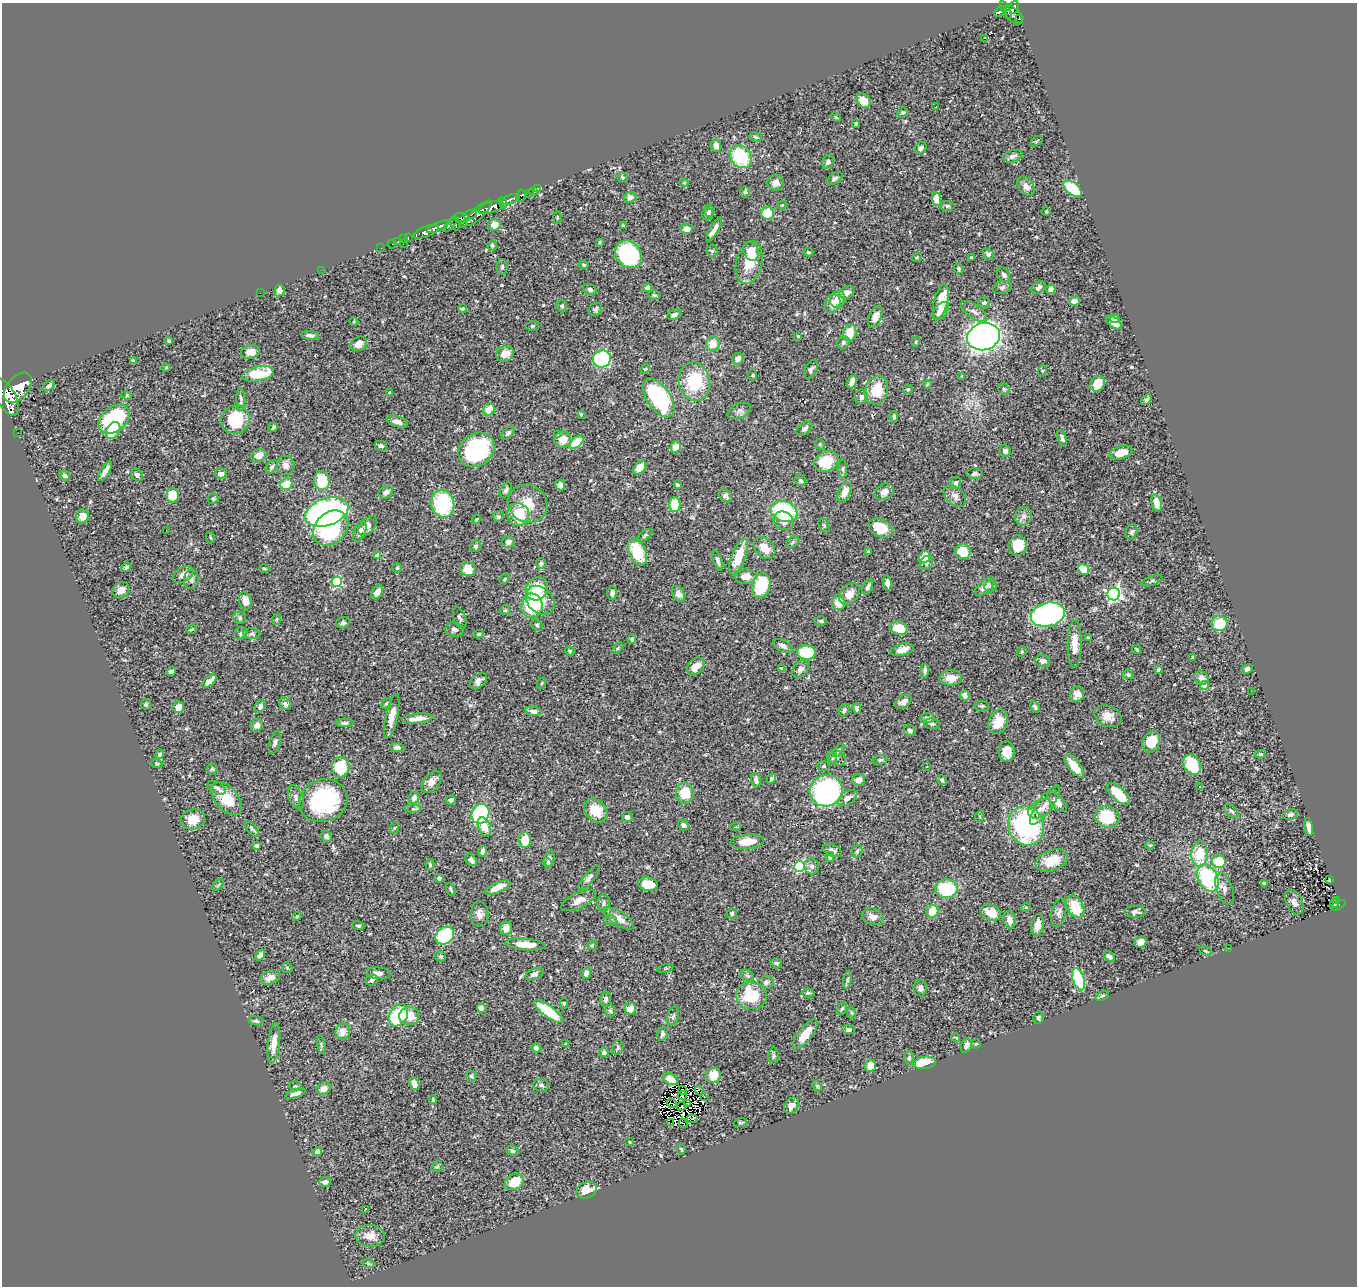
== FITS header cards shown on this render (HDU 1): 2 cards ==
NAXIS1  =                 1355
NAXIS2  =                 1284

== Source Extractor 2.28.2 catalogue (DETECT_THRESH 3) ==
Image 1355 x 1284 px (HDU 1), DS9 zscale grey, 1 PNG px = 1 image px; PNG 1359 x 1288 px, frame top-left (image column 1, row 1284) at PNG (2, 3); each listed source drawn as its Kron ellipse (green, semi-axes under 4 px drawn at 4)
Background 0.645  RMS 0.039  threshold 0.118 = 3 sigma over >= 5 px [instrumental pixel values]
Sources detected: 562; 4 with non-positive FLUX_AUTO (blend fragments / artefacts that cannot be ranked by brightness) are neither listed nor drawn; of the other 558, the 500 brightest by FLUX_AUTO listed and drawn (58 fainter detections omitted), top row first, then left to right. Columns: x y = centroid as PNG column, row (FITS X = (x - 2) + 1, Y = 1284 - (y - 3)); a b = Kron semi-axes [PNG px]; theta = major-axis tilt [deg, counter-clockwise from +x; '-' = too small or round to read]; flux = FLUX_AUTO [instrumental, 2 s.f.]
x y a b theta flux
1014 7 6 4 74 360
1006 10 10 4 -64 250
1000 11 7 4 28 160
1013 15 12 6 -45 390
1019 19 4 3 - 31
985 38 3 2 - 6.7
863 101 8 6 -46 31
936 107 3 2 - 2.4
903 112 5 5 - 4.9
836 117 5 3 - 2.6
856 123 3 2 - 3.2
756 137 6 4 -17 3.6
1036 141 7 3 35 3.2
716 146 6 5 - 17
921 148 6 5 - 7
1013 156 10 6 17 12
741 157 12 10 -52 140
828 162 7 5 62 7.1
622 177 5 5 - 3.9
834 178 9 5 33 6.3
684 183 4 3 - 2.4
775 183 8 7 - 16
1026 186 11 7 -52 15
1072 188 11 6 -39 140
537 189 3 3 - 52
533 192 3 2 - 13
745 192 5 4 - 4.1
529 193 3 2 - 83
521 196 6 4 82 220
630 197 6 5 - 12
510 199 10 4 22 1400
936 199 7 4 -82 20
503 203 6 4 -63 580
782 205 4 4 - 2.7
947 206 7 5 -2 5.4
491 207 13 5 18 2800
709 211 6 5 - 5
1046 211 4 4 - 2.6
479 213 17 5 44 930
767 213 6 6 - 55
470 214 7 3 17 300
708 214 6 5 - 6.1
461 218 7 5 -5 670
557 218 6 3 -90 2.6
455 223 7 4 -85 510
450 224 10 4 49 430
464 224 2 2 - 8.7
494 225 6 6 - 22
623 226 3 3 - 3.4
438 227 12 4 24 1100
687 229 6 5 - 16
714 229 13 4 60 14
426 232 13 5 20 1300
408 238 4 2 - 35
404 239 3 3 - 21
398 242 3 3 - 29
599 242 3 2 - 2.5
392 244 4 3 - 7.9
403 244 3 2 - 46
492 245 5 4 - 4.8
381 248 2 2 - 7
712 251 6 5 - 4.1
751 251 10 7 -65 38
808 252 5 3 - 4
628 254 15 12 -50 280
988 254 6 4 -39 6.9
917 257 5 3 - 2.8
971 257 3 2 - 2.5
749 263 21 13 76 61
584 265 5 4 - 3.1
502 267 8 5 89 5.7
959 269 5 4 - 4.2
321 270 2 2 - 36
1004 275 8 6 -59 9.2
1002 287 9 6 19 7.4
647 288 4 4 - 11
1038 288 7 5 37 11
590 289 7 5 -22 7.5
1051 289 5 4 - 11
279 290 6 5 - 18
260 293 2 2 - 2.8
847 293 8 5 24 17
654 295 6 4 -15 4.1
837 299 9 7 74 26
1074 301 6 4 11 13
941 302 18 7 76 65
984 303 6 5 - 7.1
833 304 10 7 70 20
562 306 6 5 - 4.9
463 309 4 4 - 3.7
595 309 7 6 - 6.2
940 311 10 6 54 30
974 311 15 6 -36 15
674 315 7 5 24 11
875 317 11 6 67 20
1115 319 5 4 - 8.2
354 321 4 4 - 2.5
1114 323 9 5 -37 22
532 326 6 5 - 4.3
850 333 9 6 85 42
310 335 9 4 -6 9.5
798 336 4 3 - 2.5
983 337 16 13 17 1800
169 341 3 3 - 2.8
843 342 6 5 - 6.3
916 342 5 4 - 2.6
359 344 8 7 - 26
713 344 7 7 - 30
251 352 9 7 14 21
505 354 9 7 26 28
602 359 9 8 - 310
738 359 6 5 - 15
134 361 4 3 - 4.8
166 368 4 4 - 3.1
645 369 5 4 - 3.2
811 369 10 6 63 7.5
1042 371 6 3 72 3.2
258 374 16 7 11 86
752 375 5 3 - 2.6
962 376 4 3 - 2.6
694 382 19 15 -80 130
852 382 7 4 67 14
927 384 4 3 - 3.1
1097 384 8 7 - 32
49 386 7 4 39 8.8
18 388 17 10 50 4500
908 389 5 4 - 4.2
1004 389 6 5 - 4.5
877 390 14 11 72 77
390 392 4 3 - 4.9
127 396 5 3 - 2.5
6 397 20 9 -63 4300
861 397 7 6 - 8.9
659 398 22 11 -56 310
241 399 11 4 -89 6.2
1146 399 6 4 43 6.7
489 410 6 5 - 42
739 411 12 7 25 10
581 414 4 3 - 2.6
894 416 5 3 - 4.7
114 419 18 12 39 230
235 420 15 14 - 110
397 422 11 5 -17 14
273 427 5 3 - 4.6
804 429 9 5 38 8.7
113 431 9 6 58 50
18 433 2 2 - 6.8
508 433 8 4 45 5.6
557 435 3 3 - 6.3
1062 438 8 4 -70 6.4
563 440 8 8 - 30
577 442 8 5 39 74
820 444 5 4 - 3.5
381 446 6 5 - 6.3
676 447 6 5 - 26
477 450 19 15 37 320
1005 451 6 5 - 8.4
1121 453 12 6 17 30
259 455 8 6 26 19
826 462 12 10 28 82
286 465 9 9 - 15
272 467 7 5 53 5.9
640 468 8 5 48 39
843 469 9 4 89 5.6
105 471 11 3 57 13
221 474 6 5 - 12
974 474 8 5 1 7.9
65 475 6 4 -29 6.5
137 475 6 5 - 12
801 480 6 5 - 5.8
322 481 9 8 - 85
956 483 6 5 - 9.3
286 484 6 5 - 59
560 485 5 5 - 16
677 485 4 3 - 5.4
506 490 9 5 61 6.2
386 492 7 6 - 10
844 492 10 6 65 25
884 492 9 7 31 19
172 495 7 6 - 43
725 496 7 6 - 8.1
955 496 13 8 -43 16
213 499 5 5 - 3.7
1157 503 9 5 -78 21
443 504 14 11 -77 200
528 504 20 18 -37 62
675 505 7 6 - 76
784 511 14 10 -20 200
327 512 22 13 19 910
518 515 11 11 - 77
82 516 7 6 - 24
498 516 5 5 - 5.6
1024 516 9 8 - 13
476 519 5 4 - 3.7
784 521 10 9 - 19
824 525 7 5 -63 4.7
368 526 11 7 47 13
331 528 20 15 44 210
880 528 12 8 -26 51
166 530 2 2 - 16
360 531 11 6 70 15
1131 532 8 5 68 5.8
645 535 8 4 35 4.6
210 537 6 3 -71 2.6
508 542 6 6 - 9.6
793 542 7 5 37 4.8
476 546 6 5 - 5.1
1018 546 10 9 - 61
764 548 12 9 -48 36
637 552 14 8 -64 120
868 552 3 3 - 3.1
963 552 8 7 - 65
378 555 4 4 - 32
738 556 19 7 69 63
925 557 6 5 - 53
718 561 10 4 -73 8.6
926 563 7 6 - 8.7
541 564 5 5 - 6
126 567 5 4 - 6.2
397 568 5 5 - 3.1
264 569 5 3 - 3
468 569 7 7 - 33
1084 569 6 5 - 56
183 575 11 7 28 19
746 576 11 7 6 26
191 579 10 7 82 11
505 579 5 4 - 3.3
1152 581 11 4 19 6
337 582 5 5 - 210
887 583 7 4 -81 13
761 585 13 9 76 110
990 586 6 5 - 5.2
868 587 8 4 69 8.7
985 587 11 6 42 19
537 589 12 10 57 82
121 590 9 7 27 21
377 592 7 5 60 16
612 593 7 4 -86 8.8
678 594 8 5 -58 14
849 594 12 8 48 24
1114 594 6 6 - 640
245 600 9 6 -76 30
540 600 16 12 -44 54
838 603 8 6 -80 36
532 606 12 10 87 110
505 610 5 5 - 3
1048 615 17 12 13 580
240 618 6 5 - 5.8
460 618 12 6 -72 7.3
277 619 6 3 71 3.1
820 621 6 4 -1 5.1
343 623 7 5 16 6.3
1220 624 8 7 - 75
537 625 7 5 -45 5.1
899 628 9 6 -18 49
191 629 5 3 - 3.2
454 629 9 7 -14 10
241 633 6 6 - 4.9
252 634 8 5 -7 5.7
479 634 5 4 - 3.1
1088 638 4 3 - 3.3
632 639 5 4 - 4.8
1075 644 24 7 89 33
783 646 10 5 -24 11
618 648 6 4 45 3.4
1137 649 4 3 - 3.3
902 650 12 5 14 26
570 651 5 4 - 3.6
806 652 9 7 -5 110
1022 652 5 4 - 3.7
1192 658 4 3 - 3.6
1042 661 7 6 - 11
696 666 10 7 45 29
781 668 4 3 - 2.7
801 669 10 7 47 14
1247 669 6 4 24 8.1
1158 670 4 4 - 3.9
925 671 7 4 84 6.7
171 672 5 4 - 6.2
1128 674 5 4 - 4.9
951 678 11 7 0 30
1201 678 7 6 - 15
209 681 8 4 39 23
478 681 10 6 40 12
542 683 6 3 71 2.7
1204 685 4 4 - 49
1251 691 2 2 - 4
1077 694 8 7 - 22
965 695 5 5 - 14
903 702 9 6 33 18
386 703 6 3 45 4
146 704 5 5 - 5
285 704 7 5 -46 8.2
260 706 7 5 63 9.3
982 706 7 5 -7 5.6
178 707 6 5 - 27
1035 707 6 4 -66 5.1
857 708 5 4 - 7.6
844 710 6 5 - 6.5
533 711 8 4 -12 11
392 716 22 6 77 31
1108 716 14 10 -24 26
417 718 15 5 6 25
927 718 7 4 2 6.8
998 722 12 9 68 39
344 723 9 4 -1 7
932 724 8 5 -8 6.8
257 725 7 6 - 13
910 730 6 5 - 6
1151 742 11 8 67 61
275 743 12 5 72 9.1
397 748 7 4 -3 8.5
839 750 7 4 50 4.6
1007 751 10 8 -88 32
160 754 5 3 - 5.9
1261 754 5 4 - 4.1
832 758 5 3 - 2.9
837 758 10 7 -25 9.7
880 760 8 4 13 4.8
157 764 6 3 -19 2.5
1192 765 11 8 -58 130
824 766 6 5 - 4.1
927 766 3 3 - 4.5
1074 766 14 6 -52 50
341 767 10 9 - 110
212 769 5 5 - 4.1
771 779 5 4 - 6.2
756 780 7 4 -76 11
858 780 7 6 - 18
942 780 5 4 - 6.4
432 782 12 7 50 22
1200 787 3 3 - 4.3
217 788 10 6 -25 7.6
826 791 16 15 - 560
685 793 10 9 - 57
1118 794 15 6 -44 71
296 797 12 7 -65 12
414 798 6 5 - 12
848 798 11 6 35 17
227 799 19 11 -50 70
451 800 5 4 - 6.5
323 801 24 21 22 300
1057 802 13 6 -47 24
1045 805 23 7 55 26
413 809 8 4 1 4.1
1040 809 13 8 30 20
596 811 13 10 -44 65
1231 811 9 5 -44 6.9
480 814 10 8 64 250
1290 815 7 5 14 8.4
980 816 6 3 71 3
627 817 5 5 - 8.1
1107 817 12 10 -15 110
193 819 12 10 17 43
683 825 6 5 - 7.5
1026 826 20 17 -69 440
484 827 10 6 -69 32
736 827 5 2 - 2.6
1309 827 9 4 -80 15
394 828 6 4 70 3.3
252 829 9 4 -51 5.3
326 836 6 5 - 9
525 840 7 6 - 53
747 842 17 7 6 36
1150 845 4 4 - 2.8
257 846 4 3 - 11
832 850 10 5 -23 9
482 851 5 4 - 9.4
857 851 7 5 69 5.7
1200 854 12 8 87 88
830 857 5 4 - 9
549 859 8 5 79 8.5
471 860 7 4 -49 7.9
1052 860 17 10 19 57
1219 862 7 6 - 75
548 863 5 4 - 3.8
430 865 6 4 -85 4.6
812 866 8 7 - 10
800 867 5 5 - 260
439 878 4 4 - 4.8
589 878 15 5 50 9.6
1208 878 14 9 -63 260
1329 880 3 2 - 2.6
1264 883 4 3 - 3.7
648 884 10 6 -9 44
218 885 7 4 45 4.3
497 888 14 5 25 26
451 889 6 2 -62 3.9
946 889 11 9 -4 140
1225 889 17 8 -72 16
579 900 18 8 25 22
1336 900 3 2 - 7.5
1294 902 13 8 -64 12
603 903 9 6 86 8.2
1334 904 5 2 - 9.7
1338 905 8 3 26 39
1026 907 5 3 - 2.7
1075 907 12 8 -61 76
932 911 6 6 - 47
1135 912 10 6 -4 10
991 913 10 7 -23 46
1059 913 14 7 78 13
479 914 13 9 88 15
732 914 5 5 - 6.1
297 916 5 4 - 2.9
873 917 11 8 -16 20
619 918 18 7 -33 27
610 920 6 5 - 3.7
1009 920 9 6 -76 19
1037 925 11 6 80 21
358 926 6 4 -10 3.4
506 928 6 6 - 25
445 936 10 8 38 190
1141 942 6 5 - 18
525 944 20 5 -4 39
592 945 5 4 - 5
1228 948 3 2 - 7.3
1206 951 6 3 -27 2.8
260 955 6 4 54 11
441 956 5 5 - 4.3
1109 956 6 4 -33 10
776 963 6 5 - 5.1
287 968 6 5 - 3.5
665 968 8 3 13 3
378 973 13 6 -5 13
534 974 9 5 26 10
586 974 5 4 - 11
747 976 7 5 -40 6.2
270 977 10 6 19 22
1079 979 11 5 -71 190
372 980 6 5 - 6.4
847 980 9 4 79 5
766 982 7 7 - 8.1
920 988 8 6 88 9.4
808 993 6 4 0 4.4
751 996 15 13 -9 110
1102 996 7 4 23 6.1
606 999 7 5 81 9
564 1003 5 4 - 3.8
481 1008 5 4 - 13
842 1008 7 4 61 4.8
630 1009 6 5 - 32
548 1011 17 5 -36 130
610 1011 6 5 - 5.8
852 1013 6 3 -71 3.1
398 1015 12 9 58 150
409 1016 10 9 - 42
673 1016 9 5 73 6.3
1038 1018 6 5 - 4.9
256 1021 8 4 -10 5
848 1030 6 4 -2 8.4
343 1031 8 7 - 25
663 1034 7 5 73 6.7
805 1034 18 6 52 48
956 1037 4 2 - 2.7
274 1043 20 6 83 33
566 1044 4 3 - 4.1
976 1044 4 4 - 3.1
321 1045 9 3 -78 4.8
966 1045 7 5 70 9.2
618 1047 7 5 76 5.1
536 1048 4 4 - 13
604 1053 4 4 - 8.8
774 1056 8 5 86 5.4
909 1058 7 5 89 4.4
925 1063 11 6 9 67
870 1066 6 6 - 26
714 1075 8 7 - 40
471 1076 5 5 - 4.2
671 1079 7 5 -26 16
414 1084 7 4 -62 23
541 1085 8 6 -14 7.5
296 1086 6 4 -18 4.3
817 1086 6 4 -47 3.4
323 1089 7 6 - 19
682 1090 4 2 - 3.6
699 1091 5 3 - 4.5
296 1093 10 4 19 14
682 1096 4 2 - 2.9
704 1097 4 2 - 4.9
433 1099 4 3 - 4
672 1103 5 3 - 7.6
688 1103 3 2 - 3.1
682 1106 5 2 - 3
791 1106 9 6 53 17
692 1119 5 3 - 2.9
671 1123 3 2 - 7.1
740 1123 7 3 16 3.6
683 1124 5 2 - 4.1
630 1142 3 2 - 2.8
681 1149 5 3 - 3
512 1151 6 5 - 5.4
318 1152 4 4 - 21
437 1167 6 4 40 4.1
325 1182 6 5 - 11
514 1182 10 7 28 62
587 1190 10 8 22 49
365 1210 4 3 - 37
370 1236 14 11 -2 27
368 1263 6 4 -20 3.5
At the frame edge (FLAGS 8, measured only in part): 1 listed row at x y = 6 397
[58 fainter detections neither listed nor drawn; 4 non-positive-flux detections neither listed nor drawn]